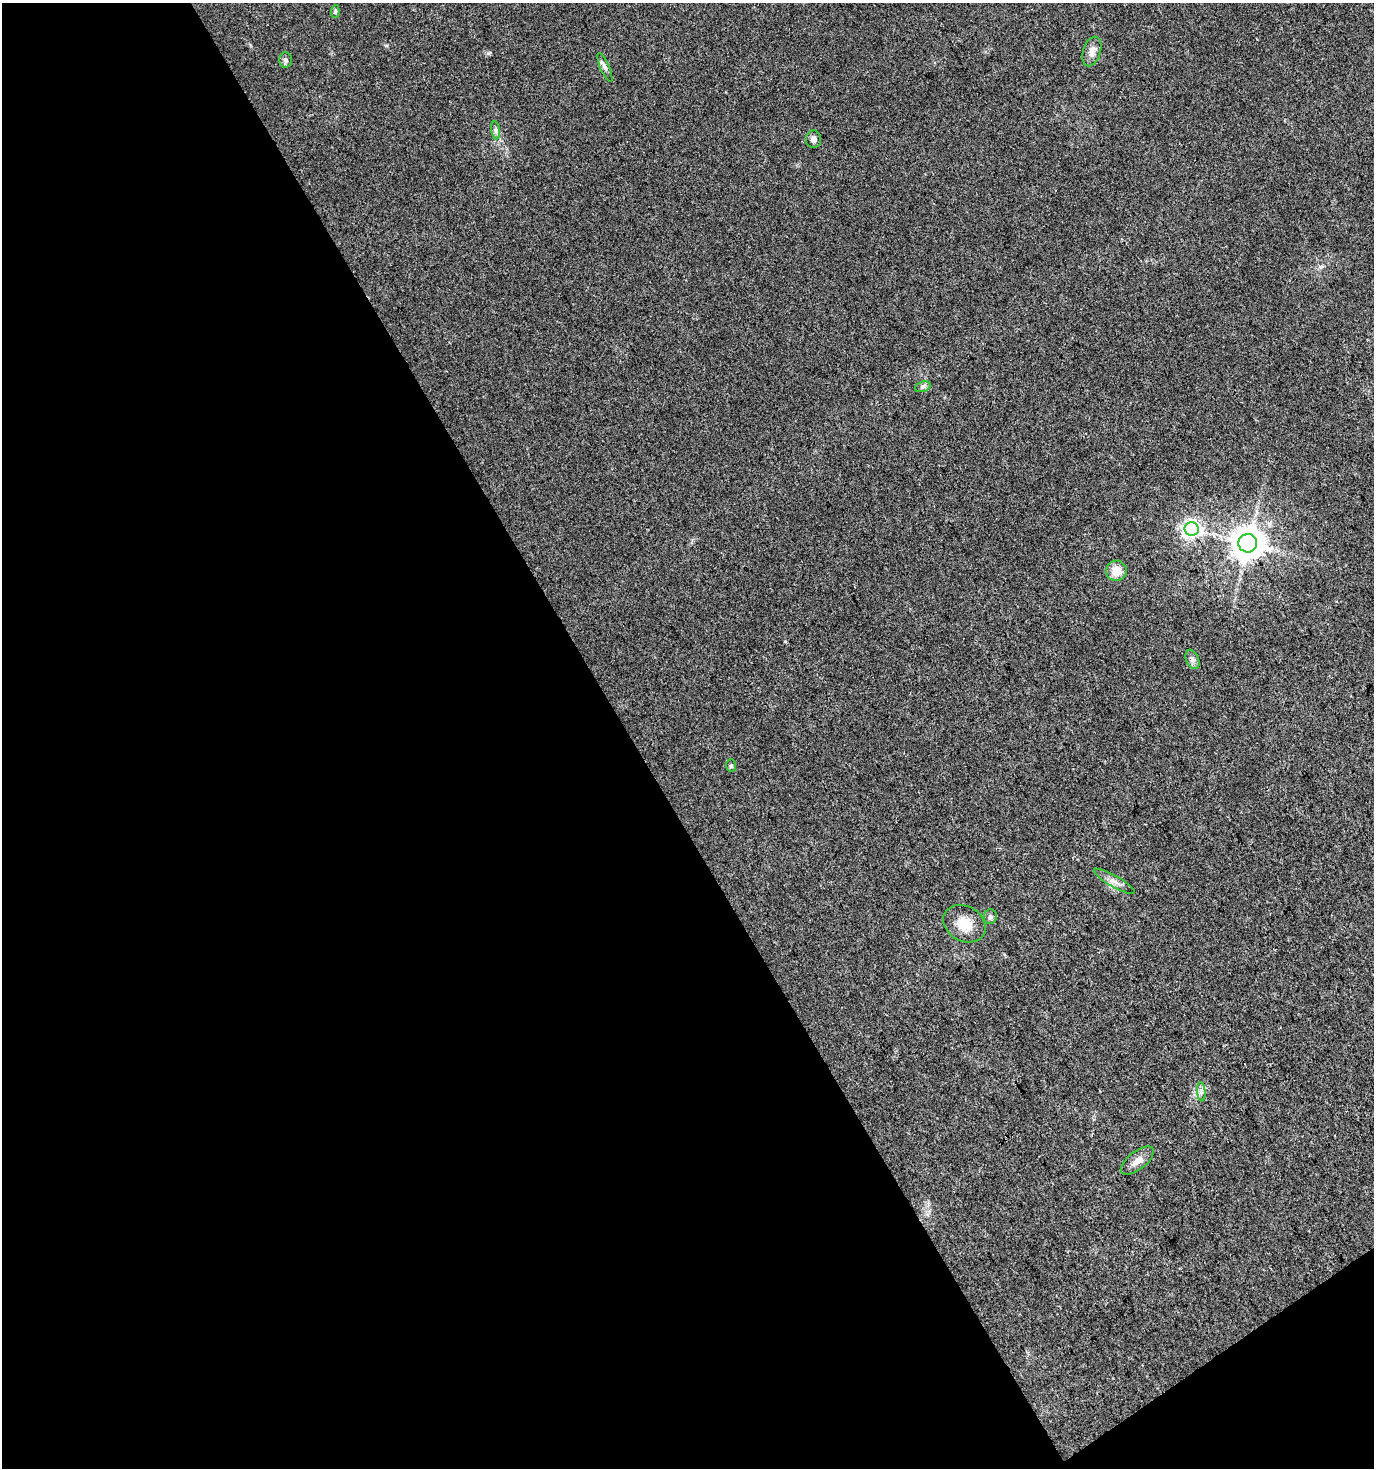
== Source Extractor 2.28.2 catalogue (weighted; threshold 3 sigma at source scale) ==
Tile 3 of 2 x 2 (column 1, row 2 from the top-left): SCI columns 68-1439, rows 3-1468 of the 2895 x 2934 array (HDU 1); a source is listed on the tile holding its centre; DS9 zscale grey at full resolution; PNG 1376 x 1470 px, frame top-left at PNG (2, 3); each listed source drawn as its Kron ellipse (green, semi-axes under 4 px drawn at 4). Shown black and unused: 48% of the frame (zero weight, under 3 of 4 exposures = <1% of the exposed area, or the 3 px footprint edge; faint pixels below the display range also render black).
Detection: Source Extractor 2.28.2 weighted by HDU 2 'WHT'; one run over the whole footprint, this tile lists its part. Background 0.0242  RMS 0.0045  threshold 0.0202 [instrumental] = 3 sigma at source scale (4.5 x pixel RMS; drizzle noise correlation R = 1.50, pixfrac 1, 0.0396/0.0396 arcsec/px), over >= 5 px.
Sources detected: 17; all 17 listed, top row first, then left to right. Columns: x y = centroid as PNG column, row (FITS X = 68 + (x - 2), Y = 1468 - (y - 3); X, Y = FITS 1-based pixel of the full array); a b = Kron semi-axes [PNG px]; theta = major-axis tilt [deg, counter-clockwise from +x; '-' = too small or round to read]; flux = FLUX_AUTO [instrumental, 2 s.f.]
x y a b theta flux
335 12 6 4 83 0.62
1092 51 15 8 72 3.5
285 60 7 6 - 1.3
605 67 15 4 -67 1.4
496 130 9 4 -81 1.2
814 139 9 7 90 1.7
923 387 8 5 21 1
1192 529 7 7 - 160
1248 543 9 9 - 840
1116 571 10 10 - 6.5
1192 659 10 6 -68 1.5
731 766 6 5 - 0.8
1114 881 23 5 -30 2.9
990 917 7 6 - 1.2
964 924 22 17 -31 8.3
1201 1092 10 4 -85 1.3
1137 1161 20 9 38 3.8